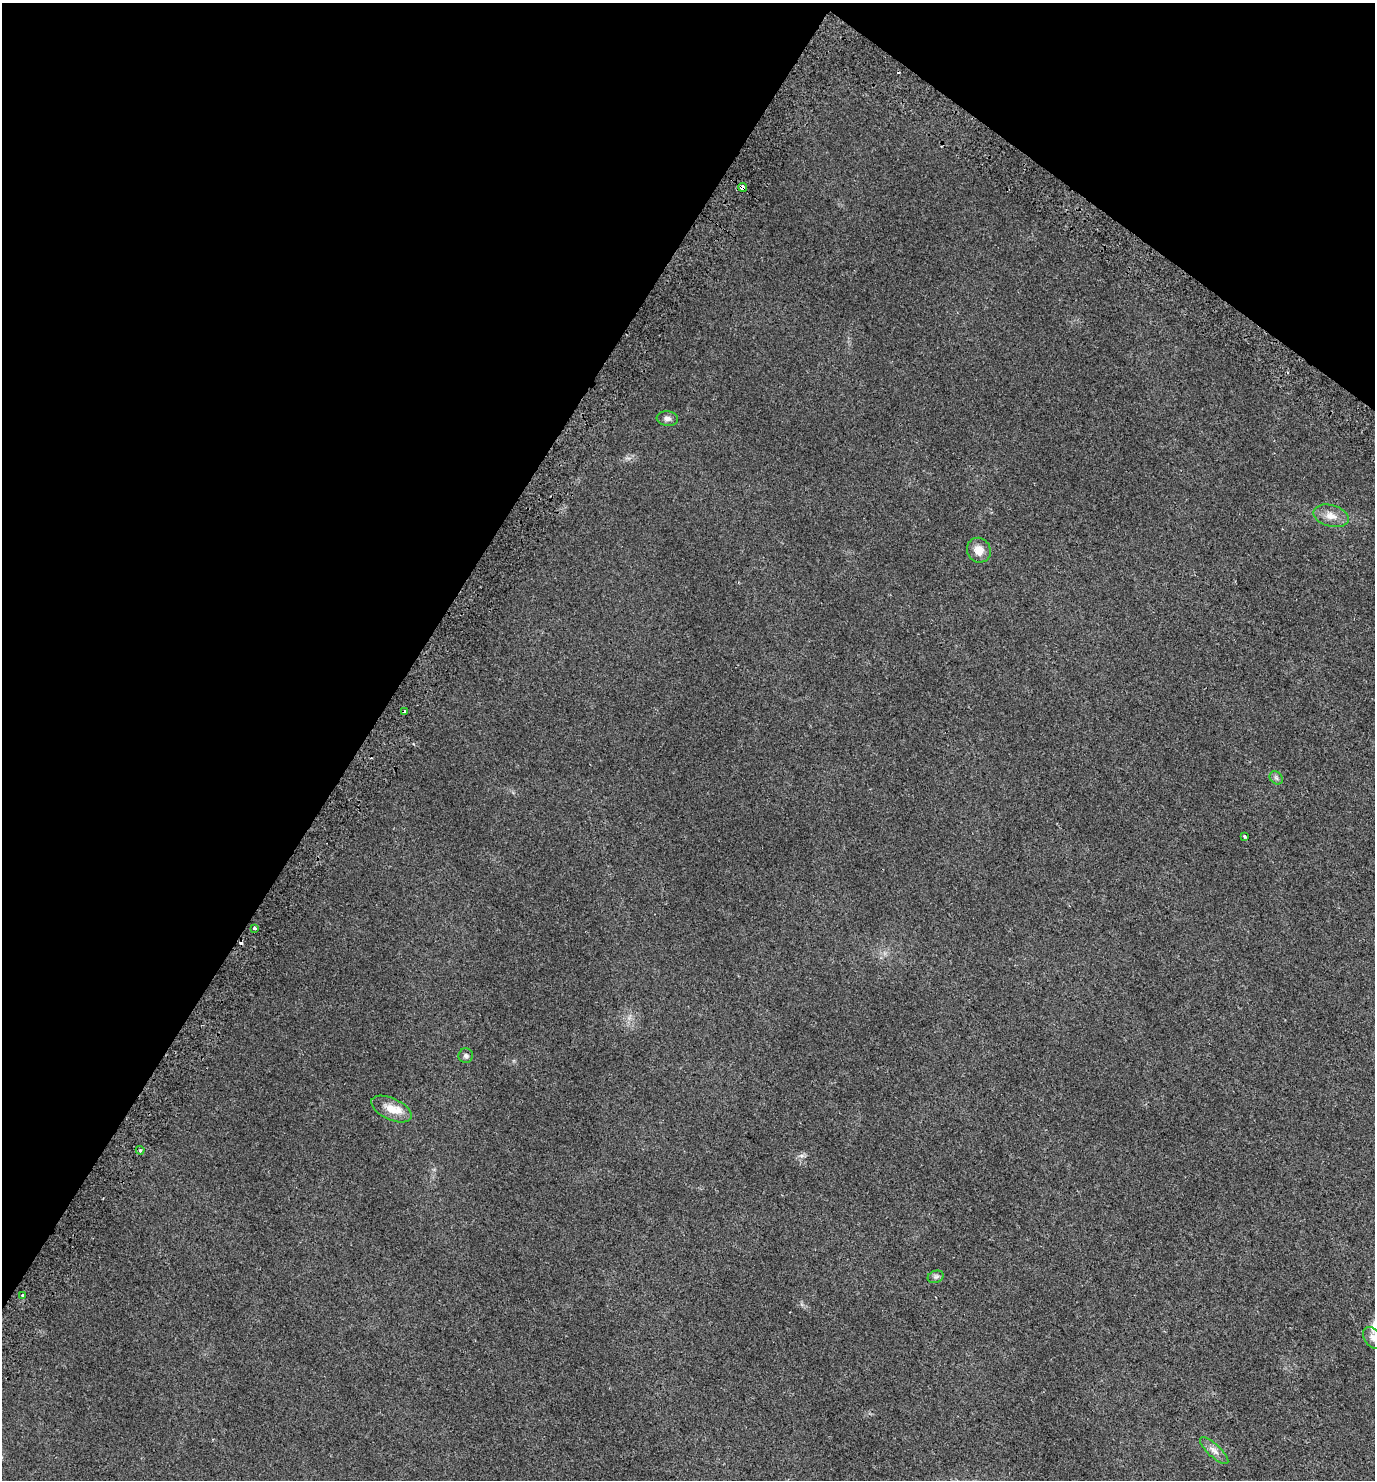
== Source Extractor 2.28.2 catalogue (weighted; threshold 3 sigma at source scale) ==
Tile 2 of 4 x 4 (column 2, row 1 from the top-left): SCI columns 1642-3014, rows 4501-5978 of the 6096 x 6036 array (HDU 1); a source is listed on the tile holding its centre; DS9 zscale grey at full resolution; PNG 1377 x 1482 px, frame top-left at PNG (2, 3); each listed source drawn as its Kron ellipse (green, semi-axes under 4 px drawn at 4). Shown black and unused: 32% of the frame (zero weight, under 2 of 3 exposures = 4% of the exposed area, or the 3 px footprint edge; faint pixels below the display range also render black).
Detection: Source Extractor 2.28.2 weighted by HDU 2 'WHT'; one run over the whole footprint, this tile lists its part. Background 0.0256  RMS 0.0054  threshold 0.0245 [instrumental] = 3 sigma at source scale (4.5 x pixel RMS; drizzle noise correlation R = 1.50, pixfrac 1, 0.0396/0.0396 arcsec/px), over >= 5 px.
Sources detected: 18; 2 cosmic-ray / hot-pixel residue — neither listed nor drawn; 1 inside a brighter listed object's ellipse — not listed separately; the other 15 listed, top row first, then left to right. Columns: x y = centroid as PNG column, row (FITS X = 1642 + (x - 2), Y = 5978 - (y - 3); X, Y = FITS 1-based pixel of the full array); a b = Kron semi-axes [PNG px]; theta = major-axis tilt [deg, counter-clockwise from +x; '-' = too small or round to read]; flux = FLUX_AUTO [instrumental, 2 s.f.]
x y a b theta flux
742 187 4 3 - 17
667 418 11 7 -6 1.9
1331 516 18 10 -15 5.3
979 550 13 11 -55 5
405 712 3 3 - 4.2
1276 778 7 5 -44 1.1
1245 836 3 3 - 0.68
254 928 3 3 - 0.65
466 1056 7 7 - 1.4
391 1109 21 10 -25 7.1
140 1150 4 4 - 0.65
936 1277 8 6 20 1.3
23 1295 3 3 - 2.5
1373 1338 12 8 -52 2.9
1214 1451 18 6 -43 3.2
Overlapping masked pixels (flux is a lower limit): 2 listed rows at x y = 742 187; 405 712
Isophote crosses this tile's border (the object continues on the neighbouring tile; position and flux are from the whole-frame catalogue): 1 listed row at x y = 1373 1338